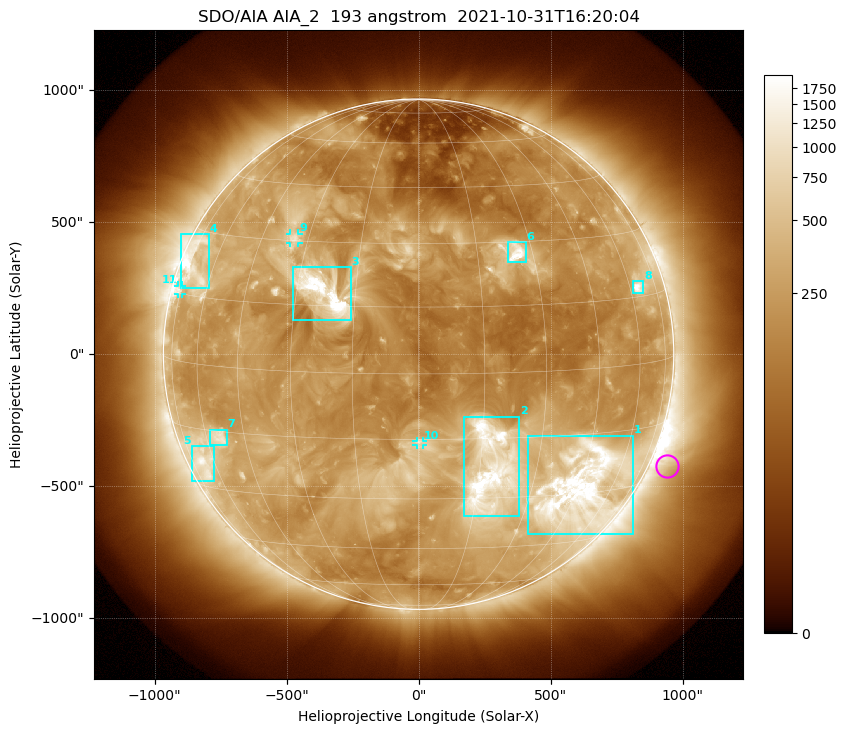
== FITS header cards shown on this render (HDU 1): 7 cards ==
TELESCOP= 'SDO/AIA '           / For AIA: SDO/AIA
INSTRUME= 'AIA_2   '           / For AIA: AIA_ATA1, AIA_ATA2, AIA_ATA3 or AIA_AT
WAVELNTH=                  193 / [angstrom] Wavelength
WAVEUNIT= 'angstrom'           / Wavelength unit: angstrom
DATE-OBS= '2021-10-31T16:20:04.846' / [ISO] Date when observation started; ISO 8
CTYPE1  = 'HPLN-TAN'           / CTYPE1: HPLN
CTYPE2  = 'HPLT-TAN'           / CTYPE2: HPLT

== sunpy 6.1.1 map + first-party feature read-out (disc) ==
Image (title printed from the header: SDO/AIA AIA_2  193 angstrom  2021-10-31T16:20:04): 1024 x 1024 px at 2.4 arcsec/px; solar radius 967 arcsec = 403 px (full disc in frame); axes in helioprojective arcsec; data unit not stated in the header (colour bar unlabelled)
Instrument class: DISC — disc imager (sunpy class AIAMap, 193 A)
Bright regions (active regions / flare kernels): reference = the median radial profile (limb darkening/brightening removed); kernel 9 px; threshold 5 sigma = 517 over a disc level ~223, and >= 1.15x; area >= 12 px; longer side >= 10 px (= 24 arcsec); searched inside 0.97 R_sun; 11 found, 11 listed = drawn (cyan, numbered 1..; 3 of them under ~33 arcsec drawn as corner ticks so the feature stays visible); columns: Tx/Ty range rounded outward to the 5 arcsec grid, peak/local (2 s.f.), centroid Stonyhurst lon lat
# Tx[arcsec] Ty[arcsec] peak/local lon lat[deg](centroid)
1 415..810 -685..-310 13 +46 -29
2 170..385 -615..-235 13 +18 -23
3 -475..-255 130..330 14 -23 +18
4 -900..-795 250..455 8.3 -70 +22
5 -860..-775 -480..-345 5.8 -66 -23
6 335..405 345..425 7.9 +26 +27
7 -790..-725 -345..-285 5.1 -55 -17
8 810..855 230..275 9.6 +64 +17
9 -490..-455 420..455 4.4 -34 +31
10 -10..20 -345..-325 4.1 +0 -16
11 -910..-895 225..260 3.7 -76 +16
Off-limb structures (1.02-1.3 R_sun): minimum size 162 px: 5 found; the strongest spans PA ~215..270 deg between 1.02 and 1.3 R_sun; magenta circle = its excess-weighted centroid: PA ~245 deg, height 1.07 R_sun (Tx ~940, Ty ~-425 arcsec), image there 1.8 x the reference